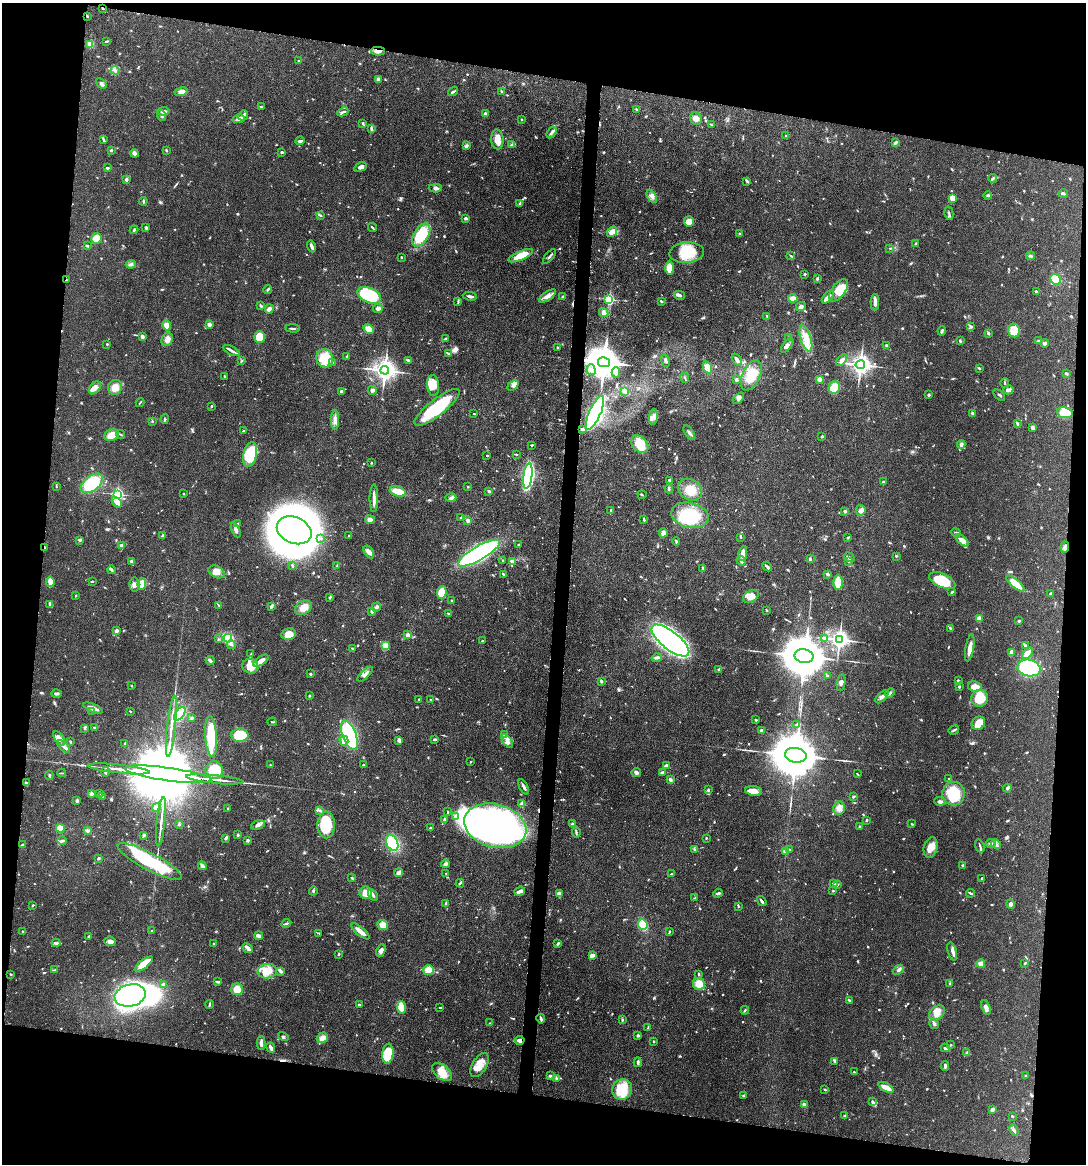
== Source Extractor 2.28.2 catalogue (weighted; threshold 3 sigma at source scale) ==
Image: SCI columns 112-4446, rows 7-4651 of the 4670 x 4658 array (HDU 1 of 3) = the unmasked area's bounding box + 8 px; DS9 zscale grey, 4 x 4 block average (1 PNG px = mean of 4 x 4 image px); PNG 1088 x 1166 px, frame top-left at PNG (2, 3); each listed source drawn as its Kron ellipse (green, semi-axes under 4 px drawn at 4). Shown black and unused: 19% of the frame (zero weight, under 3 of 4 exposures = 1% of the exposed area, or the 3 px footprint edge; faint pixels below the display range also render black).
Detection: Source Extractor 2.28.2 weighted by HDU 2 'WHT'. Background 0.055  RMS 0.0032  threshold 0.0145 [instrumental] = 3 sigma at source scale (4.5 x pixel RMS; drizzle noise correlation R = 1.50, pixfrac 1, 0.05/0.05 arcsec/px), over >= 5 px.
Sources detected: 1004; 2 too faint to see at this stretch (4 x 4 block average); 16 inside a brighter object's white glare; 4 cosmic-ray / hot-pixel residue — neither listed nor drawn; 16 coinciding with a brighter row at this scale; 53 inside a brighter listed object's ellipse — not listed separately; of the other 913, all 500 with FLUX_AUTO >= 1.42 (the completeness limit of this list) listed and drawn (413 fainter detections not listed), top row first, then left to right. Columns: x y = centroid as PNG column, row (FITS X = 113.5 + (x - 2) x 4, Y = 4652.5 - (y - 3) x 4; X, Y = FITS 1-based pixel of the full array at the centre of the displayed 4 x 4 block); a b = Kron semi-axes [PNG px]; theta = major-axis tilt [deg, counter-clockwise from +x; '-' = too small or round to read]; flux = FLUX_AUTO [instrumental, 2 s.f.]
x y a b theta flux
103 8 2 2 - 1.5
87 16 2 2 - 2.1
106 41 3 2 - 2
90 44 3 2 - 3.3
378 51 7 3 1 9.3
299 61 2 2 - 2
115 70 4 3 - 4.5
378 79 4 2 - 5.4
101 83 6 3 -39 4.4
501 91 3 2 - 2
181 92 7 3 12 11
453 92 5 2 - 3.4
261 107 3 2 - 1.6
636 109 4 2 - 1.7
163 111 6 2 8 5.5
343 112 6 2 25 3.6
485 114 4 3 - 4.2
162 115 5 3 - 4.9
243 115 5 3 - 5.8
696 118 6 5 - 13
239 119 6 3 12 10
521 119 3 2 - 1.8
363 123 3 2 - 2
711 125 3 2 - 1.6
371 129 3 2 - 1.5
552 132 6 2 57 4.3
786 136 3 2 - 2
497 139 10 6 -86 20
103 140 3 2 - 2.5
300 141 5 3 - 3.3
896 142 3 2 - 2.3
512 144 3 2 - 1.6
466 146 3 3 - 2.9
111 150 3 2 - 1.8
166 150 3 2 - 1.7
282 152 3 2 - 2.4
134 153 4 3 - 6.6
360 167 7 3 31 6.5
107 168 3 2 - 2.5
993 178 4 2 - 3
126 179 4 2 - 4.2
747 181 4 2 - 2.9
435 188 7 4 4 6.8
1063 193 5 3 - 3.2
988 195 4 2 - 3.3
652 196 7 4 -56 8.3
952 198 4 3 - 19
143 201 4 2 - 2
520 203 3 3 - 2.6
949 213 7 2 -78 3.9
320 215 4 2 - 2.6
466 218 3 3 - 5.4
689 221 5 5 - 16
372 227 5 2 - 2.4
146 228 4 2 - 5.1
134 230 4 2 - 2.5
612 232 6 3 50 16
739 234 3 2 - 1.8
421 235 13 7 57 89
97 238 5 5 - 28
916 244 3 2 - 1.8
87 246 3 2 - 2.3
311 246 6 3 -66 5
890 248 3 2 - 1.5
687 253 17 10 5 54
521 256 13 4 24 36
549 256 9 2 50 4.3
791 256 3 2 - 1.9
1030 256 4 3 - 3.1
401 257 2 2 - 1.6
131 264 5 4 - 4.8
669 268 7 4 90 31
805 274 3 2 - 2.5
817 279 3 2 - 2
1055 279 6 5 - 60
66 280 2 2 - 1.6
268 289 4 2 - 3
839 290 13 6 53 42
1036 291 2 2 - 3.7
369 295 13 7 -25 140
679 295 5 3 - 5.3
470 296 7 2 -8 6
547 296 10 4 36 12
563 297 4 2 - 4.4
828 297 8 3 49 6.8
793 298 4 3 - 14
609 299 3 3 - 110
458 301 4 2 - 2.1
661 301 3 2 - 3.1
875 302 8 3 88 10
261 306 4 2 - 2.4
801 307 5 3 - 6.2
378 308 5 4 - 5.2
269 309 5 3 - 8.6
604 313 5 4 - 6.5
767 316 4 2 - 2
209 324 2 2 - 10
167 325 5 4 - 21
971 326 4 3 - 3.6
293 328 7 2 -6 3.1
369 329 6 3 -30 19
1014 330 7 6 - 37
942 331 4 3 - 2.9
988 333 3 2 - 3
142 336 3 2 - 7.5
259 337 6 5 - 43
789 338 4 2 - 1.5
167 339 7 5 67 10
445 339 4 2 - 2.3
806 339 13 5 -72 23
960 341 3 3 - 1.9
1038 341 4 2 - 2.1
1045 343 4 3 - 4.4
107 344 2 2 - 1.7
787 345 8 3 54 7.6
887 345 4 2 - 2.3
558 347 2 2 - 1.4
231 351 9 2 -28 7.1
448 353 4 2 - 1.6
347 357 3 2 - 3
325 358 9 8 - 59
408 360 3 2 - 3.4
737 360 6 3 -58 6.3
842 360 7 4 48 7.6
241 361 4 2 - 1.5
666 361 6 2 -72 4.1
604 362 6 5 - 4900
332 363 4 2 - 4.1
860 365 4 4 - 710
708 367 6 4 -64 18
979 368 4 2 - 2
385 370 4 3 - 1500
591 370 5 4 - 6.3
616 373 5 4 - 6.7
1066 373 3 3 - 2.8
751 375 16 8 66 39
224 376 2 2 - 2
685 378 5 2 - 2.4
819 379 2 2 - 16
736 380 2 2 - 7.7
1004 383 5 2 - 1.7
433 385 10 6 -86 24
513 386 6 3 38 5.4
115 387 7 7 - 17
834 387 6 5 - 36
95 388 7 5 50 12
372 390 4 3 - 5.9
1008 390 5 3 - 9.2
341 391 4 2 - 3.1
625 391 3 2 - 12
929 395 3 2 - 3
999 395 7 2 -43 2.6
739 398 6 3 50 5.8
140 403 4 2 - 2.1
211 406 3 2 - 2
437 407 28 8 38 130
595 413 18 5 66 680
973 413 4 2 - 5.4
1065 413 8 5 -8 63
474 414 3 2 - 1.6
653 417 8 4 85 8.6
165 419 4 2 - 2.5
335 420 10 4 -90 11
152 421 3 2 - 1.7
1017 423 3 2 - 4.6
1032 427 4 3 - 4.2
582 429 3 2 - 4.6
243 431 3 2 - 1.9
689 433 8 2 -58 5.5
121 434 4 2 - 1.7
112 435 7 5 23 21
822 436 3 2 - 2.8
640 444 10 7 -45 44
532 445 3 2 - 2
961 445 4 3 - 6.2
250 454 12 6 78 87
516 454 3 2 - 1.6
487 456 2 2 - 1.7
371 463 2 2 - 2.1
528 476 13 4 82 310
670 480 4 2 - 2.8
883 482 4 2 - 2.3
92 483 13 7 38 79
56 486 3 2 - 1.4
468 487 2 2 - 1.7
669 489 4 2 - 3.1
690 490 13 10 -33 29
398 491 8 5 -18 24
489 491 3 2 - 3.8
117 494 3 3 - 190
184 494 2 2 - 1.5
642 495 4 2 - 2.4
374 498 14 2 90 10
451 498 5 3 - 4.4
117 502 6 4 -47 8.4
611 510 3 2 - 2.1
861 510 5 5 - 7.5
845 511 3 3 - 2.5
690 515 19 12 -13 88
461 517 2 2 - 1.6
644 519 4 2 - 1.9
370 520 5 4 - 7
468 520 4 3 - 3.9
238 523 3 2 - 1.5
236 530 8 3 -65 6.4
294 530 18 13 -24 1800
956 532 5 2 - 2.8
663 533 4 3 - 12
162 535 3 2 - 2.4
349 535 2 2 - 1.5
741 537 4 2 - 1.8
848 537 4 2 - 2.3
321 538 2 2 - 1.7
79 540 3 3 - 3
962 540 8 4 -42 16
676 541 4 2 - 1.8
519 545 3 2 - 2.3
122 546 3 2 - 6.4
1065 547 6 3 85 8.5
44 548 3 2 - 3.3
369 552 7 3 -57 12
479 553 24 7 30 370
743 554 7 3 81 21
896 556 3 2 - 2
849 557 6 3 -32 4.7
810 559 3 2 - 3.3
132 561 4 3 - 3.1
503 561 3 2 - 1.7
512 561 4 3 - 5.6
741 561 5 3 - 4.7
848 561 3 2 - 1.8
292 565 3 2 - 3
337 566 3 2 - 2
767 567 5 2 - 5.3
702 568 4 2 - 2.1
112 570 4 3 - 3.3
216 572 8 5 -30 17
503 574 3 2 - 2.3
828 574 3 2 - 3.9
942 580 14 7 -24 77
92 581 3 2 - 2.4
50 582 5 3 - 13
838 582 7 5 -89 38
142 584 6 4 88 23
1015 584 11 3 -40 41
134 585 7 5 -85 8.8
442 592 6 5 - 34
952 592 4 2 - 2.4
1051 593 4 2 - 1.5
76 595 2 2 - 1.8
751 596 8 6 30 21
330 597 3 2 - 1.8
452 601 2 2 - 3.3
50 604 4 3 - 3.7
219 605 3 2 - 1.7
271 606 3 2 - 5.9
376 607 5 3 - 5.7
303 608 9 6 32 16
766 610 3 2 - 1.5
372 611 3 2 - 6.6
449 614 4 2 - 3.5
979 618 2 2 - 17
1019 621 3 2 - 1.7
950 628 4 2 - 2.6
116 631 2 2 - 17
289 634 7 5 11 25
407 635 2 2 - 14
228 638 4 4 - 65
825 638 4 3 - 4
218 639 2 2 - 1.4
839 640 4 3 - 690
482 641 2 2 - 1.7
670 641 23 9 -38 1100
231 645 4 2 - 3.2
385 646 3 2 - 36
1025 646 4 2 - 3.3
352 648 2 2 - 1.7
970 648 13 3 81 17
1011 652 4 2 - 11
1027 653 6 4 46 11
251 654 4 2 - 1.7
804 656 9 7 -12 9700
657 657 5 3 - 4.2
210 660 4 3 - 5.4
261 661 9 3 37 14
250 666 8 7 - 32
1029 668 12 8 -12 180
719 669 3 3 - 3.5
310 674 2 2 - 2.6
365 674 9 2 44 7
828 676 3 2 - 2.1
601 681 3 2 - 3.5
958 681 2 2 - 2.9
841 683 8 3 80 6.3
132 686 3 2 - 1.7
959 687 3 2 - 2.2
975 687 7 5 -11 21
890 693 5 2 - 3.2
57 694 5 2 - 4.5
309 696 2 2 - 4.3
882 697 8 3 46 6.4
980 698 9 8 - 50
419 699 2 2 - 1.8
431 700 3 2 - 3.2
93 708 10 3 -22 15
92 711 4 2 - 1.9
130 711 3 2 - 1.4
180 714 7 4 52 84
192 718 2 2 - 6.9
756 720 3 2 - 2
272 722 4 2 - 1.7
978 723 7 6 - 22
797 725 3 2 - 2.7
171 726 31 2 84 21
95 727 4 2 - 2.7
85 729 3 2 - 1.7
762 730 4 3 - 6.7
954 730 5 2 - 3.2
505 734 3 2 - 3.1
240 735 8 6 -2 110
349 735 15 6 -69 250
211 736 21 6 -85 85
59 738 8 4 -54 11
435 739 3 2 - 3.7
399 740 4 3 - 4.8
344 741 5 3 - 6.7
507 741 8 3 -55 8
70 742 2 2 - 2.9
125 743 3 2 - 3.5
64 746 7 3 -42 6.2
796 755 11 7 -10 13000
471 762 3 2 - 1.7
270 765 2 2 - 2
363 765 2 2 - 2
666 766 4 2 - 9
118 769 31 2 -6 23
214 770 9 8 - 48
105 772 5 2 - 3.7
636 772 5 4 - 4.6
662 772 3 2 - 4.9
62 773 4 2 - 1.7
168 774 44 6 -8 63000
857 774 4 2 - 1.5
49 775 5 2 - 2.5
215 779 29 2 -6 19
670 779 4 3 - 5
949 779 2 2 - 2.2
26 783 3 2 - 2.7
524 787 8 2 -65 6.7
1007 788 4 3 - 3
708 790 4 2 - 2.9
753 791 8 4 -6 19
99 793 3 2 - 1.6
91 794 2 2 - 18
954 794 12 11 - 74
103 796 2 2 - 5.8
853 797 4 2 - 2.8
77 801 3 2 - 2.4
940 801 5 3 - 5.5
522 804 4 2 - 11
157 807 4 4 - 10
228 808 2 2 - 5
839 808 6 6 - 11
319 810 4 2 - 2.4
448 812 3 2 - 2
456 817 3 2 - 3.1
444 820 3 2 - 5.9
866 820 3 2 - 2.5
161 822 25 2 84 15
179 824 3 2 - 2.4
572 824 3 2 - 2.4
912 824 3 2 - 1.5
258 825 7 3 18 6.3
326 825 13 8 -90 92
495 826 32 21 -15 710
860 827 3 2 - 2.1
60 828 4 4 - 21
431 828 4 2 - 1.9
87 831 4 2 - 2.4
576 832 5 2 - 2.9
143 835 4 2 - 2
238 835 2 2 - 3.2
226 838 3 3 - 2.9
706 838 2 2 - 1.6
248 840 3 3 - 3.3
62 841 4 2 - 5.7
392 843 8 5 -66 120
991 843 5 3 - 3.8
996 844 5 3 - 4.6
22 845 3 2 - 2.8
980 846 6 2 -72 3.2
931 848 10 6 75 19
694 849 4 2 - 3.3
789 850 3 2 - 1.9
785 851 2 2 - 19
98 858 3 2 - 3.1
150 862 35 8 -28 160
445 864 4 2 - 8.3
202 866 4 2 - 9.1
963 866 3 2 - 4.1
399 873 4 3 - 7.3
446 874 4 2 - 1.7
672 874 2 2 - 2.2
352 878 4 2 - 2.7
982 878 2 2 - 1.9
460 883 4 2 - 2.7
834 883 3 3 - 5.2
838 884 3 2 - 1.4
313 891 4 2 - 2.9
520 891 5 3 - 9.5
833 891 2 2 - 1.8
366 893 6 6 - 20
718 893 5 2 - 4.1
971 893 4 2 - 2.7
559 894 4 3 - 13
373 895 6 3 -58 5.4
695 898 3 2 - 1.4
762 901 5 2 - 6.3
446 903 3 2 - 4.5
1011 904 5 4 - 5.2
33 905 3 2 - 2.6
739 907 2 2 - 1.4
286 923 5 2 - 2.6
383 925 5 5 - 21
643 925 5 4 - 30
23 931 3 2 - 1.7
152 931 2 2 - 2.5
360 931 11 2 -40 18
669 932 4 2 - 1.6
319 933 4 2 - 1.5
89 936 3 2 - 1.9
258 936 4 3 - 8
110 941 6 4 -7 9.7
56 943 4 3 - 8.2
558 943 3 2 - 2.4
214 944 2 2 - 1.5
248 948 5 2 - 10
381 951 6 4 65 8.1
952 951 9 4 -74 7.7
339 954 3 2 - 1.4
592 955 4 2 - 12
1025 963 3 2 - 1.7
144 964 11 4 37 38
981 964 4 3 - 11
55 970 4 2 - 2.2
429 970 5 5 - 22
898 970 6 3 39 5.3
267 971 9 7 7 26
280 971 4 2 - 5.6
11 974 2 2 - 2.2
699 974 3 2 - 2.6
218 982 4 2 - 4.1
950 983 2 2 - 2.1
163 984 4 2 - 2.7
699 984 6 6 - 32
237 989 6 5 - 20
130 995 16 11 13 520
849 1000 4 2 - 2
209 1004 4 2 - 2
359 1005 3 2 - 3.8
440 1007 3 2 - 1.8
986 1007 8 4 -73 8
401 1008 6 4 -88 25
745 1010 4 2 - 2.2
937 1013 9 6 36 18
541 1019 5 2 - 5
622 1020 3 2 - 2.3
490 1023 3 2 - 1.7
934 1024 5 3 - 6.3
648 1028 3 2 - 2.8
638 1035 2 2 - 8.1
283 1036 5 2 - 3.4
322 1038 6 5 - 11
520 1040 5 3 - 8.7
654 1041 3 2 - 1.7
261 1043 6 2 -90 9.6
950 1045 2 2 - 1.4
271 1048 5 3 - 7.3
945 1048 4 2 - 3.2
967 1053 3 2 - 1.6
388 1054 10 5 83 71
834 1061 3 2 - 1.8
638 1062 5 2 - 4.2
479 1065 13 7 58 25
945 1066 5 3 - 4.2
442 1072 11 7 -39 28
854 1072 3 2 - 1.8
550 1076 4 3 - 2.7
1026 1076 3 2 - 2.4
556 1079 2 2 - 5
886 1087 8 3 -26 25
622 1089 10 10 - 60
825 1090 3 2 - 2
743 1096 3 2 - 1.9
872 1101 3 2 - 1.7
804 1104 3 2 - 6.1
992 1110 4 3 - 6.1
844 1116 3 2 - 1.9
1012 1116 3 2 - 1.8
1014 1130 6 2 -66 4.4
Overlapping masked pixels (flux is a lower limit): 8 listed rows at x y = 103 8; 87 16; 378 51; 66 280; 604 362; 1065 547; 44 548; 520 1040
Diffuse or blended objects may show on this block-average render without a row.